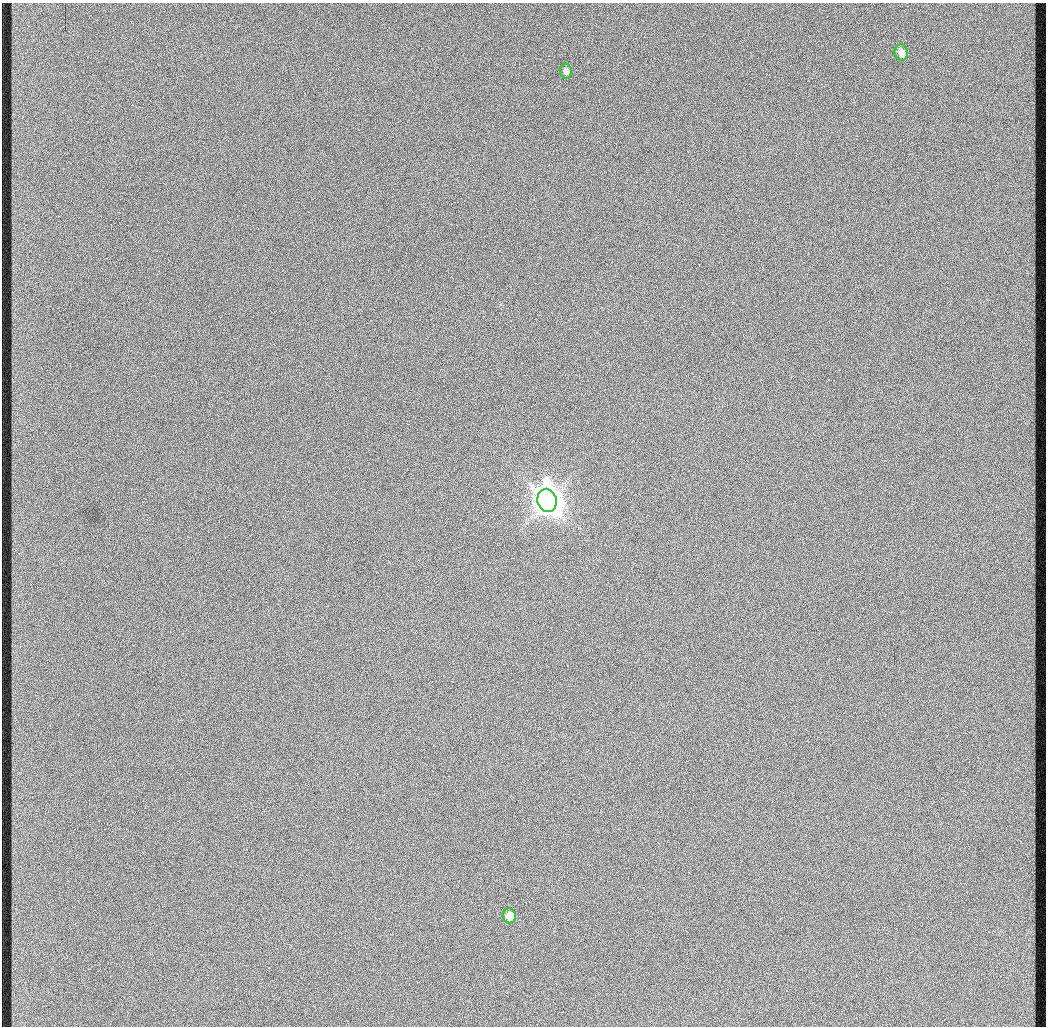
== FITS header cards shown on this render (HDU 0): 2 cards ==
NAXIS1  =                 1044 / length of data axis 1
NAXIS2  =                 1024 / length of data axis 2

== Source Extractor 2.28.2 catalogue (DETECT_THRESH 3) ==
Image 1044 x 1024 px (HDU 0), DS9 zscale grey, 1 PNG px = 1 image px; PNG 1048 x 1028 px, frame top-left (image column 1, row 1024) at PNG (2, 3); each listed source drawn as its Kron ellipse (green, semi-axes under 4 px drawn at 4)
Background 340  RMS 9.5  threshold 28.5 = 3 sigma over >= 5 px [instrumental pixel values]
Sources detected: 4; all 4 listed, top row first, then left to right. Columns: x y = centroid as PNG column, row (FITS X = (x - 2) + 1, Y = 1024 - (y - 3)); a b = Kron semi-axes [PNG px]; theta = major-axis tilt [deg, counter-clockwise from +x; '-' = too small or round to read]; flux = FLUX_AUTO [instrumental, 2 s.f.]
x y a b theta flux
901 52 8 6 -76 5.0e+03
566 71 7 6 - 2.4e+03
547 500 12 9 -78 1.0e+06
509 916 7 6 - 6.9e+03